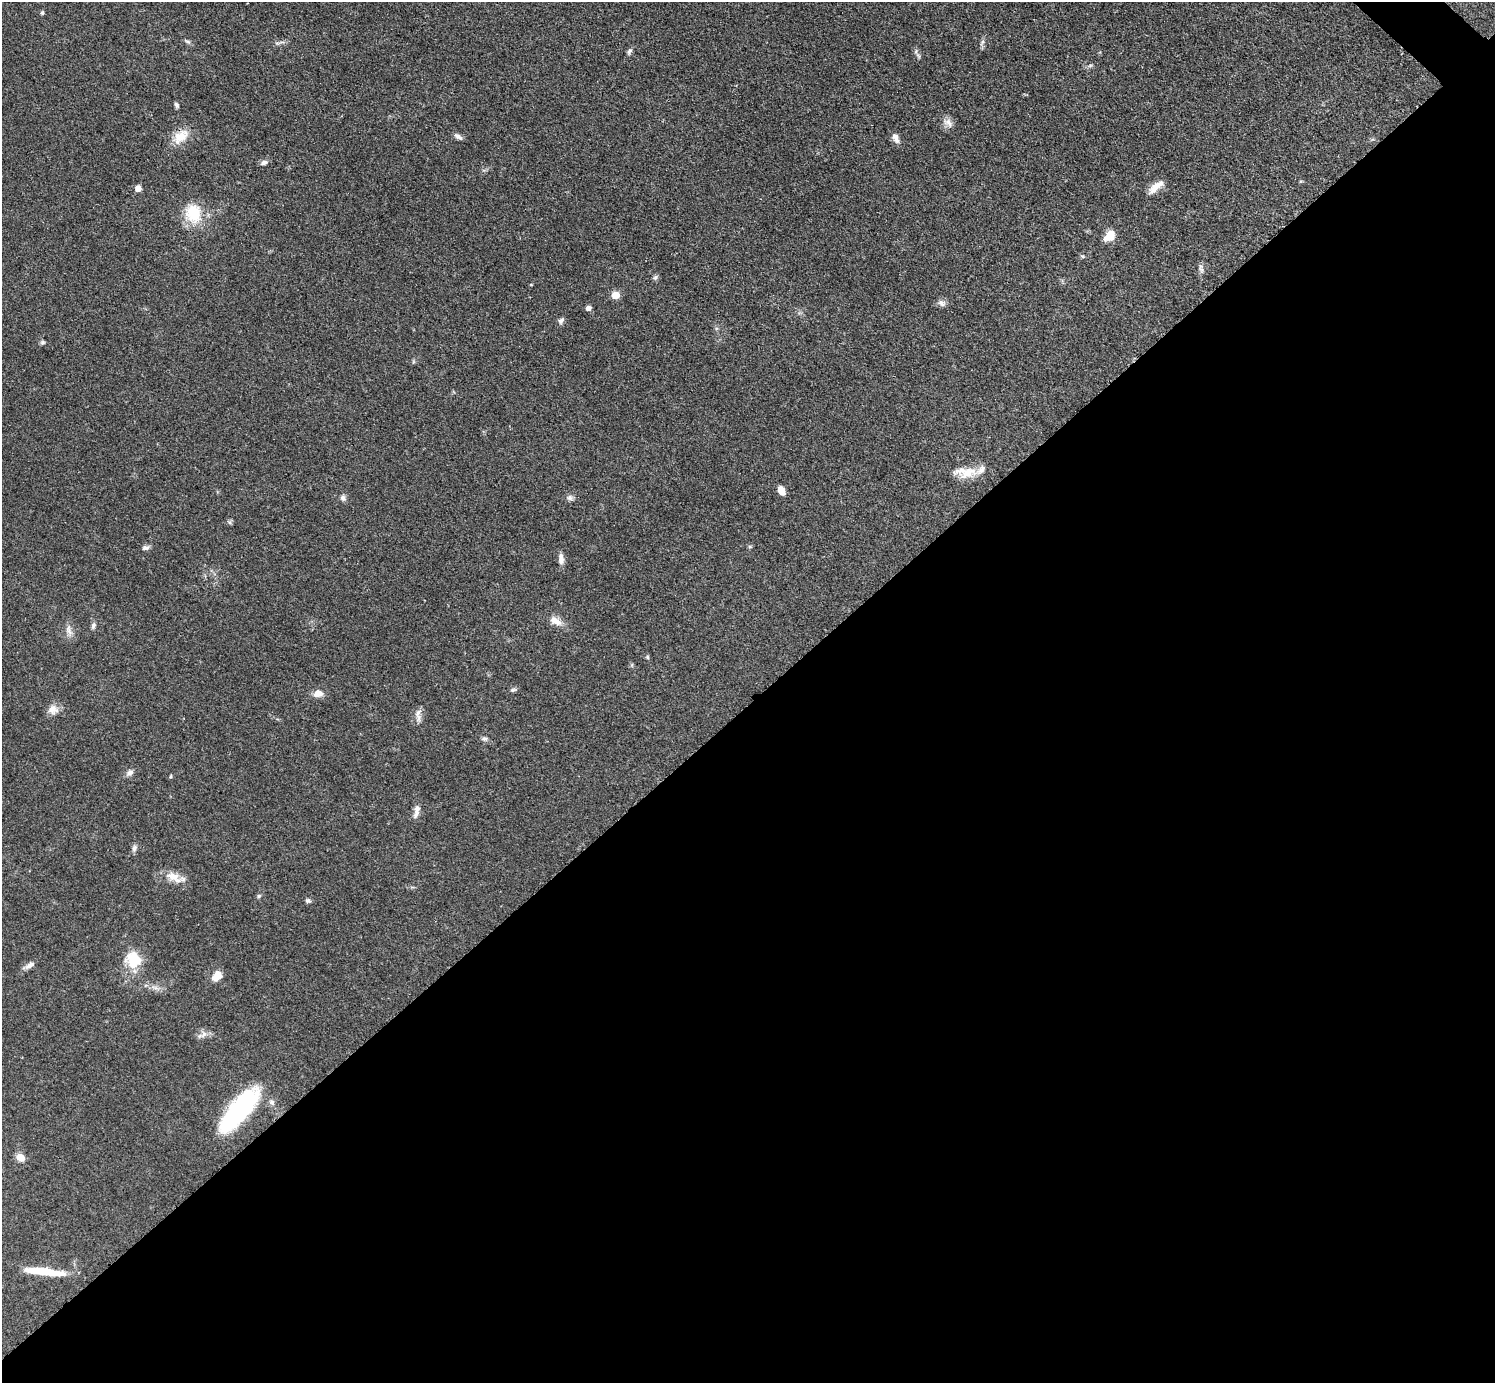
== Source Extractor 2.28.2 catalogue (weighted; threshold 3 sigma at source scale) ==
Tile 15 of 4 x 4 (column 3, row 4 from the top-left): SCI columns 2997-4489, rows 308-1688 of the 5993 x 5993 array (HDU 1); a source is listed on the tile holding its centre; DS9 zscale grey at full resolution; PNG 1497 x 1385 px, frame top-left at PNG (2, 2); no overlay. Shown black and unused: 49% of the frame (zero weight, under 3 of 4 exposures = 1% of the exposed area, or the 3 px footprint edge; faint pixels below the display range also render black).
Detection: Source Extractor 2.28.2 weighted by HDU 2 'WHT'; one run over the whole footprint, this tile lists its part. Background 0.0501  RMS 0.0052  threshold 0.0236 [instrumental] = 3 sigma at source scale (4.5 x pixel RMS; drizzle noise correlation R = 1.50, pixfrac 1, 0.05/0.05 arcsec/px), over >= 5 px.
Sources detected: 59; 1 inside a brighter listed object's ellipse — not listed separately; the other 58 listed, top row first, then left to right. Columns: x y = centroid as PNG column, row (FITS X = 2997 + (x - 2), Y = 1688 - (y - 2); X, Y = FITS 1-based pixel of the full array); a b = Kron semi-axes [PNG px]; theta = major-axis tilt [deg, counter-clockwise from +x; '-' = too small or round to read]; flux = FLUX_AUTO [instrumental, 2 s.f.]
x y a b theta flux
42 13 5 4 - 0.9
188 41 9 5 -30 1.1
982 42 10 4 61 1.3
629 51 9 6 67 1.4
918 55 10 4 -54 1.3
1090 65 7 4 2 0.93
176 105 7 5 -66 1.1
948 123 16 9 -37 3.5
181 136 24 15 42 9.4
458 137 12 5 -31 2.1
895 138 14 7 -65 3.1
264 163 9 6 20 1.8
1156 187 22 8 38 5.7
138 189 5 5 - 5.3
193 213 24 20 -82 18
1109 236 15 10 49 6.8
1082 256 6 4 -42 0.77
1201 268 15 5 -82 1.9
655 277 8 6 51 1.2
531 284 5 3 - 0.41
615 295 5 5 - 14
942 303 12 8 -22 2.3
588 308 5 5 - 2.8
561 320 10 6 52 1.7
42 342 6 5 - 0.95
966 472 32 12 -1 11
781 490 9 6 -61 4.5
343 498 9 7 -59 1.8
570 498 9 7 -27 1.8
230 522 7 5 -37 0.98
750 547 6 4 -1 0.68
146 548 10 6 13 1.8
561 559 14 6 -85 3.1
556 621 18 9 -29 5.5
93 625 9 5 73 1.5
69 631 19 7 -76 3.4
647 657 5 4 - 0.69
513 690 9 5 13 1.2
318 693 11 8 12 4.8
53 710 14 12 7 4.6
418 715 19 7 -88 3.3
484 739 8 6 -4 1.5
129 773 10 7 43 2.3
171 776 5 3 - 0.52
416 811 19 7 76 3.6
134 848 10 6 75 1.8
175 877 25 10 -19 7.9
259 896 6 5 - 0.86
308 901 7 6 - 1.2
134 960 17 14 -27 20
30 965 15 6 35 3
217 976 14 9 54 5.3
155 988 16 5 -25 2.6
204 1034 13 7 41 2.9
272 1102 9 7 -61 1.9
239 1110 50 17 49 74
21 1158 8 7 - 5.7
44 1272 42 7 -6 19